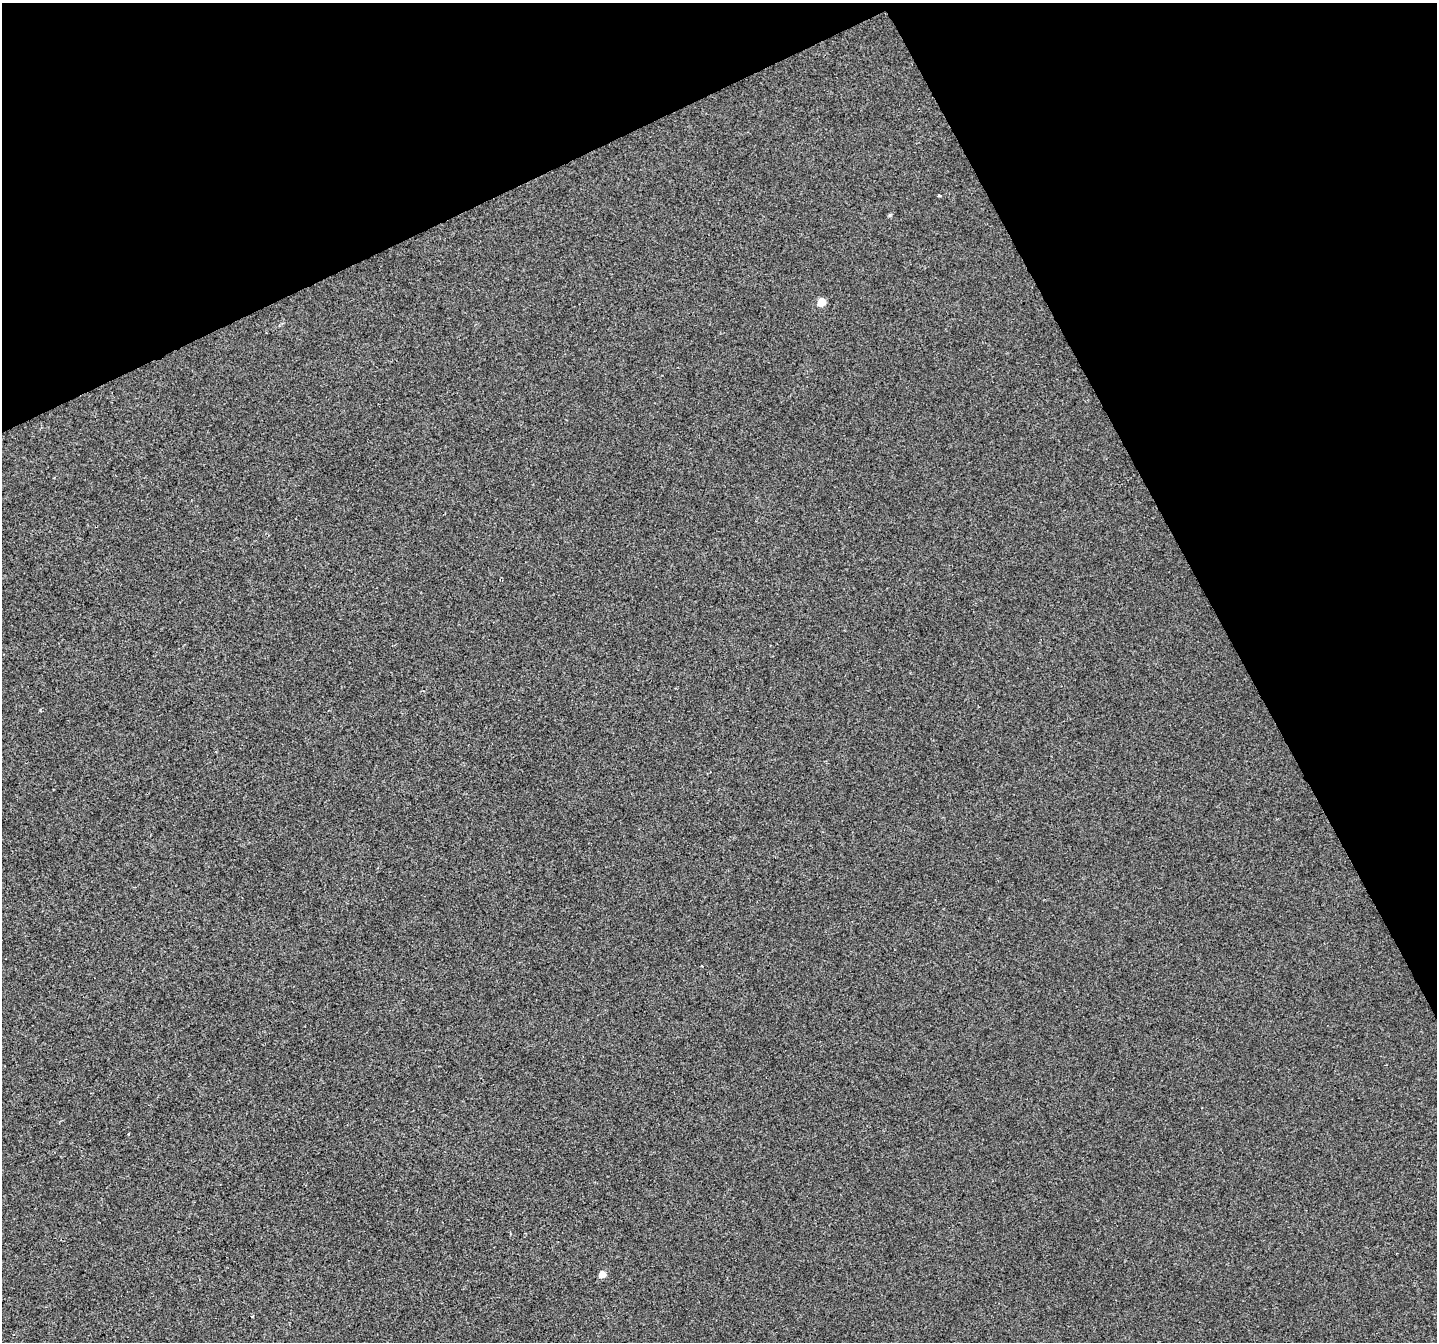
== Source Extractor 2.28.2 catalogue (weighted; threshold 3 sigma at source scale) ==
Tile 3 of 4 x 4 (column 3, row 1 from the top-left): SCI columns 2871-4305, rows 4179-5518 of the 5739 x 5615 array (HDU 1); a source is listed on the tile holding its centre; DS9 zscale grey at full resolution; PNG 1439 x 1344 px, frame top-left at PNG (2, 3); no overlay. Shown black and unused: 25% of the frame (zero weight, under 2 of 3 exposures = <1% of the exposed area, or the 3 px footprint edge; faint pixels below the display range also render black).
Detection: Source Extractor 2.28.2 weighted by HDU 2 'WHT'; one run over the whole footprint, this tile lists its part. Background -3.60e-04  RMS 0.0041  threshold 0.0186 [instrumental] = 3 sigma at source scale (4.5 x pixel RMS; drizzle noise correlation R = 1.50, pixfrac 1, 0.0396/0.0396 arcsec/px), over >= 5 px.
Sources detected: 4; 1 cosmic-ray / hot-pixel residue — not listed; the other 3 listed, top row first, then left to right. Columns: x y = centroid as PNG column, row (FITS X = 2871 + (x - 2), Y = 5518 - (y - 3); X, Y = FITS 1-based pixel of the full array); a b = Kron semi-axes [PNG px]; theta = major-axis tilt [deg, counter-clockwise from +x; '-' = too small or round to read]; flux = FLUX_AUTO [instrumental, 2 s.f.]
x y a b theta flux
939 196 3 3 - 0.69
822 302 5 5 - 9.2
602 1275 5 4 - 6.7